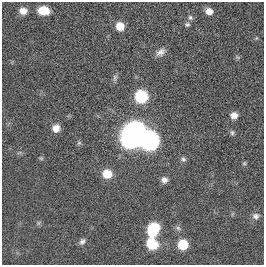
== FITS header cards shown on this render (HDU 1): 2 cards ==
NAXIS1  =                  262
NAXIS2  =                  263

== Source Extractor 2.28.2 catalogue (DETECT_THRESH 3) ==
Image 262 x 263 px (HDU 1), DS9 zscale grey, 1 PNG px = 1 image px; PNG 266 x 267 px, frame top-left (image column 1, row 263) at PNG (2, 2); no overlay
Background 0.00266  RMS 0.05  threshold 0.151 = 3 sigma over >= 5 px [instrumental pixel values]
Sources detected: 27; all 27 listed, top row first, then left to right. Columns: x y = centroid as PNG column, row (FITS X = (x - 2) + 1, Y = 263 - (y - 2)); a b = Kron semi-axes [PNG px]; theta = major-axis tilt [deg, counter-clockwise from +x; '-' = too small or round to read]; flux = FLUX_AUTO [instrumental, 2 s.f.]
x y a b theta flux
43 10 10 7 -4 64
23 11 8 7 - 27
209 11 7 6 - 28
190 17 7 6 - 8.7
187 24 7 6 - 7.1
120 26 7 7 - 57
161 52 12 7 35 18
115 77 10 5 77 8.8
141 96 8 8 - 310
234 115 7 7 - 20
56 128 8 8 - 28
232 133 7 5 -90 6.7
133 134 17 12 55 2100
149 142 12 12 - 630
79 143 6 5 - 5.4
41 158 6 5 - 4.7
183 159 7 6 - 8.5
244 163 6 5 - 4.6
107 174 9 8 - 62
164 180 7 7 - 17
256 216 9 8 - 14
38 223 7 4 89 5.3
178 228 6 6 - 8.5
153 229 13 9 64 140
82 241 8 6 53 10
152 244 12 10 -39 93
183 244 7 7 - 120